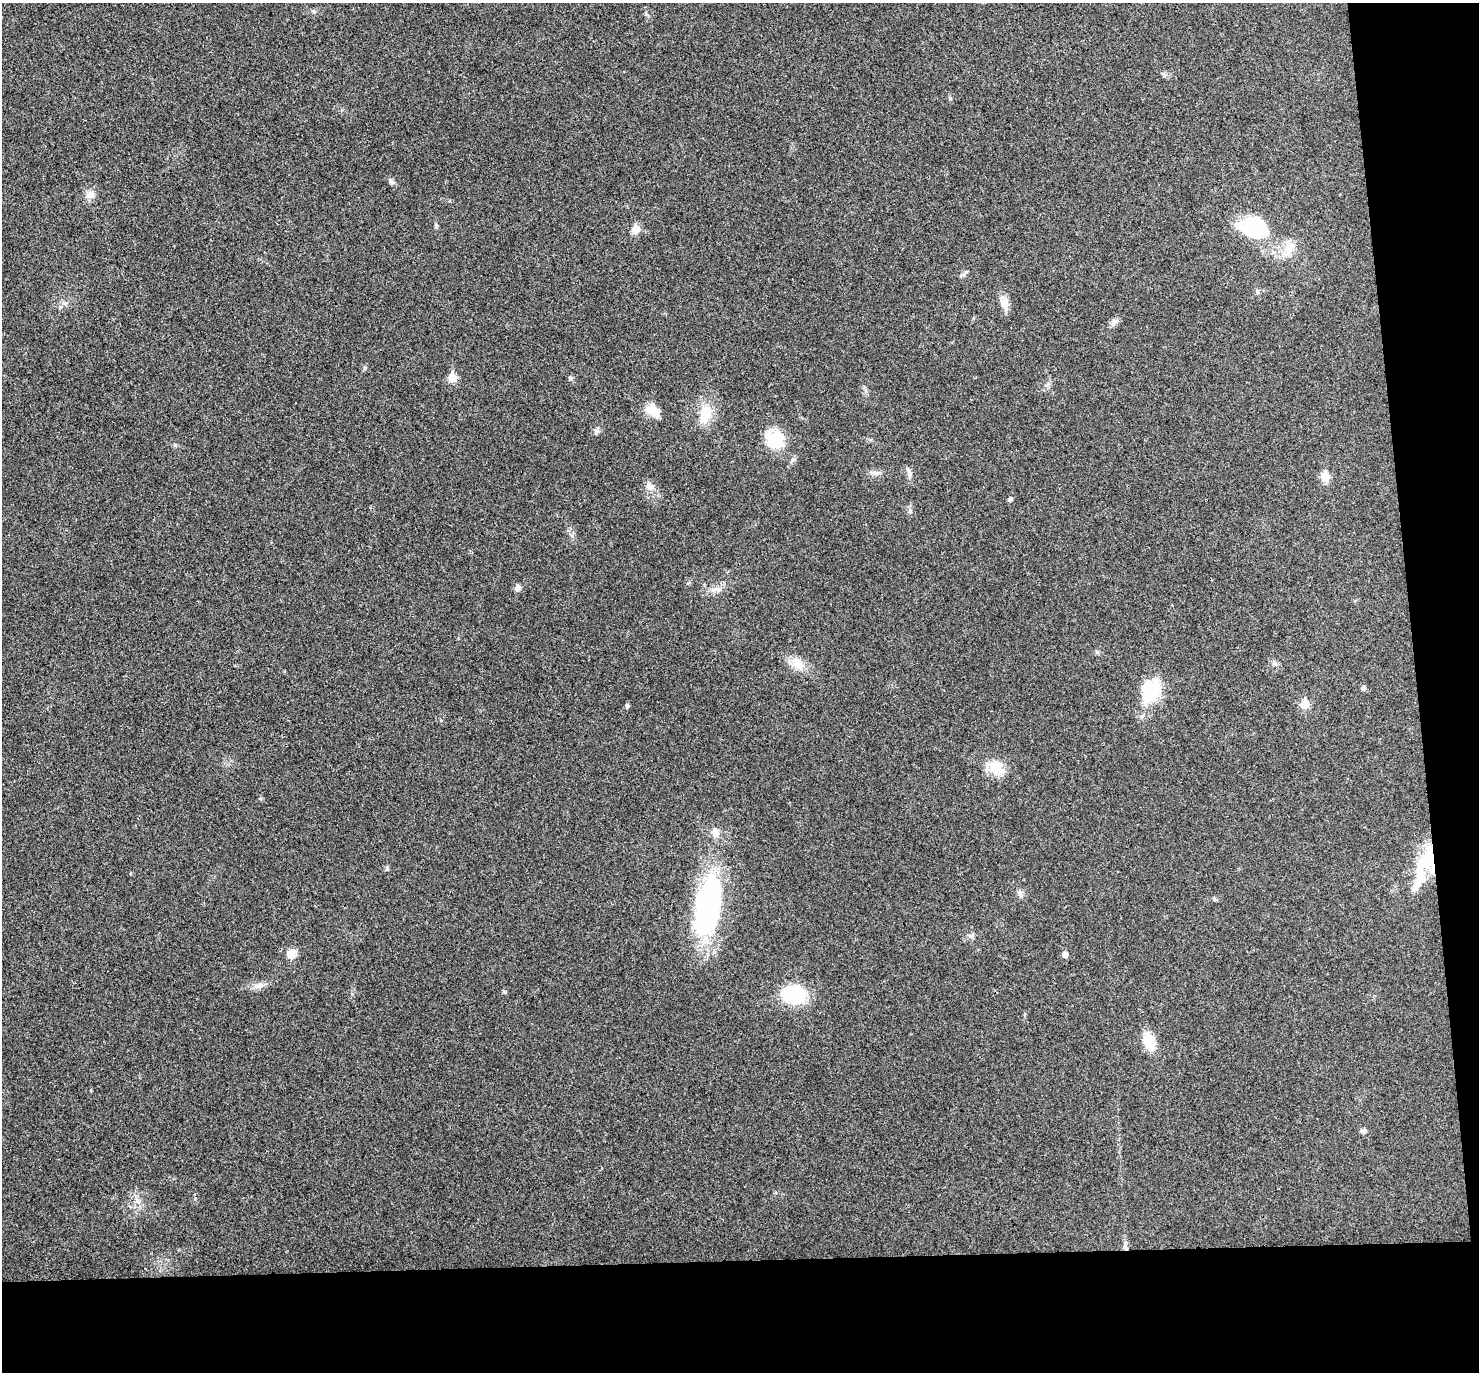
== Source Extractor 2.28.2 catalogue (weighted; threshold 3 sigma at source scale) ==
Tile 9 of 3 x 3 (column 3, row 3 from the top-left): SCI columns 3010-4486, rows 137-1506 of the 4544 x 4475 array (HDU 1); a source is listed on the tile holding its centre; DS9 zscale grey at full resolution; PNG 1481 x 1374 px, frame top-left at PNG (2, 3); no overlay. Shown black and unused: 12% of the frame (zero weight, under 3 of 4 exposures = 6% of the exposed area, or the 3 px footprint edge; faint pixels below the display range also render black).
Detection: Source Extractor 2.28.2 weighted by HDU 2 'WHT'; one run over the whole footprint, this tile lists its part. Background 0.0216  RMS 0.0058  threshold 0.0262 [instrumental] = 3 sigma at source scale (4.5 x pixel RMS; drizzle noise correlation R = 1.50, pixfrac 1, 0.05/0.05 arcsec/px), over >= 5 px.
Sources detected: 49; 3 inside a brighter object's white glare — not listed; the other 46 listed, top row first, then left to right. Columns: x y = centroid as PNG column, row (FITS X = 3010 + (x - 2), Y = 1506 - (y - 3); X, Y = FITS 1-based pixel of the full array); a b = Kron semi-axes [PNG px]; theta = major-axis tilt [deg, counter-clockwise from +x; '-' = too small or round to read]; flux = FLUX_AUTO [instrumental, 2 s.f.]
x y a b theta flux
950 98 6 4 -46 0.72
391 181 9 6 -61 1.6
90 195 12 9 28 4
1253 227 26 20 -6 42
636 230 6 5 - 13
1289 247 22 12 78 8.8
963 275 9 4 8 1.3
1257 291 6 4 -90 0.9
1005 304 12 10 -77 5.3
1114 322 10 8 52 2.3
452 378 6 5 - 14
570 378 6 5 - 0.9
653 410 20 11 -50 7.6
705 414 23 14 75 12
597 431 8 5 68 1.4
775 439 22 19 -57 20
175 445 6 3 -19 0.78
875 473 8 6 -1 2.1
909 475 8 6 47 1.6
1325 477 6 5 - 17
650 486 13 9 -16 3.4
1010 499 5 5 - 1.4
517 588 9 6 67 1.9
716 589 17 7 -10 3.6
1275 663 7 7 - 1.6
798 664 17 13 -46 7.9
1363 688 5 5 - 1.8
1147 692 33 17 -86 19
1305 704 6 5 - 14
627 706 5 4 - 1.2
996 767 24 16 -35 11
715 833 11 9 -42 3.9
1430 857 36 14 -84 18
387 868 6 4 89 0.84
1416 885 25 9 66 7.1
1215 899 6 4 -46 0.74
708 906 64 23 80 120
971 936 7 4 3 1.3
291 954 10 9 - 6.3
1065 954 5 5 - 4.3
260 986 14 7 7 3.4
504 992 6 4 -2 0.71
794 995 25 18 -7 33
1149 1041 18 10 -69 13
1363 1131 7 6 - 1.4
138 1201 8 4 -37 1.7
Overlapping masked pixels (flux is a lower limit): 1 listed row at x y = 1430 857
Unlisted compact peaks at least as high as the median listed source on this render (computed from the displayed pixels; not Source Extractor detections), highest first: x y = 436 226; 910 511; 365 368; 1020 892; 1097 652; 91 1090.